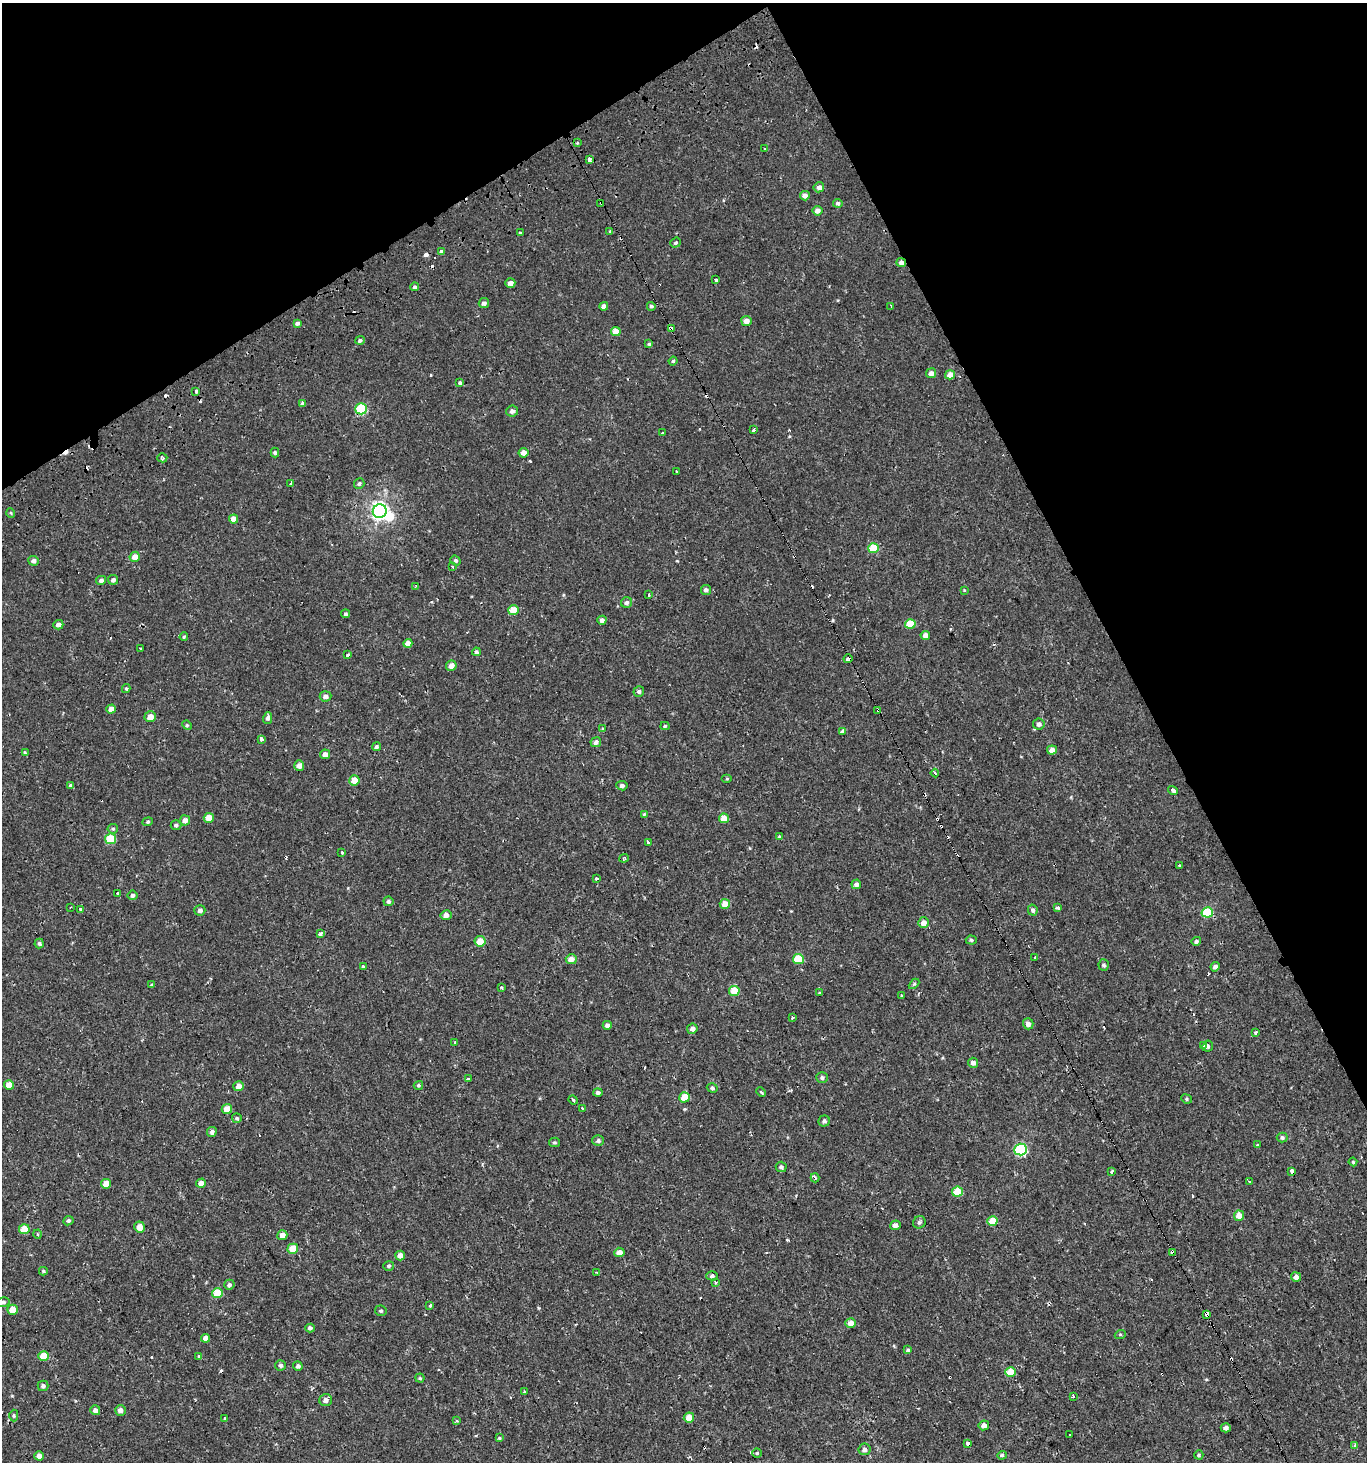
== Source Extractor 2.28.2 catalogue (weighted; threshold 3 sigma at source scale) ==
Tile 3 of 4 x 4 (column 3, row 1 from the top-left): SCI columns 2847-4211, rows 4440-5899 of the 5776 x 5899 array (HDU 1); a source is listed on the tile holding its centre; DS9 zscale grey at full resolution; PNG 1369 x 1464 px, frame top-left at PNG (2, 3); each listed source drawn as its Kron ellipse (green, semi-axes under 4 px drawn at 4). Shown black and unused: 26% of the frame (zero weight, under 2 of 3 exposures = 3% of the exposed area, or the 3 px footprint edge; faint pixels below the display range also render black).
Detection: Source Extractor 2.28.2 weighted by HDU 2 'WHT'; one run over the whole footprint, this tile lists its part. Background 6.84e-04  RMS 0.0024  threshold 0.011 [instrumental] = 3 sigma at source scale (4.5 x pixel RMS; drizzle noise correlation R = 1.50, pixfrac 1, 0.0396/0.0396 arcsec/px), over >= 5 px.
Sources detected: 277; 1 inside a brighter object's white glare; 40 cosmic-ray / hot-pixel residue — neither listed nor drawn; the other 236 listed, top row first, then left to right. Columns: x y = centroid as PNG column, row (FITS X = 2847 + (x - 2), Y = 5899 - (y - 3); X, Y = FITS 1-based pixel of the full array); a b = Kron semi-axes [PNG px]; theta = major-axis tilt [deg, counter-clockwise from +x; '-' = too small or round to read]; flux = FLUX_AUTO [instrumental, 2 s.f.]
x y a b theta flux
577 143 4 4 - 0.25
765 149 3 3 - 2.8
589 160 4 3 - 2.4
819 187 5 5 - 1.1
805 196 5 4 - 1.3
601 203 4 3 - 0.3
838 203 5 4 - 0.62
817 211 5 5 - 1.4
610 232 4 3 - 1.2
520 233 3 2 - 0.32
675 243 5 5 - 0.4
441 252 4 4 - 0.5
901 262 5 4 - 0.98
715 280 3 3 - 2.1
510 283 5 4 - 1.5
415 287 4 4 - 0.49
484 303 5 5 - 0.8
604 306 4 4 - 0.96
651 306 4 4 - 0.44
891 306 3 3 - 0.22
746 321 5 5 - 1.7
297 323 4 4 - 0.57
671 329 4 3 - 5.2
616 332 5 4 - 2.5
360 340 4 4 - 0.5
649 344 4 4 - 0.35
673 361 4 4 - 0.35
931 373 5 5 - 1.2
950 375 5 4 - 2.3
460 383 3 3 - 0.77
196 391 3 3 - 0.77
302 404 4 3 - 1.3
361 409 6 5 - 14
512 411 6 5 - 0.86
754 430 3 3 - 0.38
663 433 3 3 - 0.68
275 453 5 3 - 0.4
524 453 5 5 - 1.6
162 458 5 4 - 0.58
676 471 3 3 - 0.88
291 483 3 3 - 4.3
359 484 5 5 - 0.47
380 511 7 6 - 94
11 513 5 3 - 0.26
234 519 4 4 - 2
873 548 5 5 - 6.1
135 557 5 5 - 1.7
455 560 5 4 - 0.52
34 561 5 5 - 0.93
453 567 3 3 - 0.3
101 580 5 4 - 0.71
113 580 5 5 - 0.64
416 586 4 2 - 0.2
706 590 5 5 - 0.73
964 590 4 3 - 0.2
649 594 3 2 - 0.38
627 603 5 5 - 0.68
514 610 5 5 - 3.9
345 614 4 4 - 0.42
602 620 4 4 - 0.82
910 624 5 5 - 5.6
58 625 5 4 - 1
925 635 5 4 - 1.4
184 637 4 3 - 0.29
408 643 5 4 - 1.7
140 649 3 3 - 2.6
476 652 4 4 - 0.46
347 655 3 3 - 1.5
848 659 4 4 - 0.94
451 666 5 5 - 1.7
126 688 4 4 - 0.3
639 691 5 5 - 0.53
325 696 6 5 - 0.98
111 709 5 4 - 1.3
878 710 3 3 - 0.86
150 717 6 5 - 1.9
268 718 6 4 74 0.73
1039 724 6 5 - 0.95
187 725 5 4 - 0.32
665 726 4 4 - 0.37
603 729 3 3 - 0.28
842 731 4 3 - 1.5
261 739 4 3 - 2.1
596 742 5 4 - 0.95
376 747 4 4 - 0.49
1052 750 5 4 - 2.1
25 753 4 3 - 0.95
325 754 5 4 - 1.2
299 766 5 5 - 1.3
935 773 4 2 - 0.3
727 779 5 3 - 0.24
354 780 5 5 - 3.1
71 786 4 4 - 0.65
622 786 5 4 - 0.71
1173 790 5 4 - 1.5
644 814 4 4 - 0.22
209 818 5 5 - 3.3
724 818 5 5 - 3.3
185 820 5 5 - 1.4
148 822 5 4 - 0.37
176 825 5 4 - 0.42
113 829 5 5 - 0.37
780 836 3 3 - 0.85
111 839 5 5 - 9.1
648 842 3 3 - 16
341 852 3 2 - 0.64
624 858 5 3 - 0.39
1179 865 3 2 - 0.27
596 878 4 3 - 0.78
856 884 5 4 - 0.84
118 893 3 3 - 4.3
132 895 5 4 - 0.62
388 901 5 5 - 0.48
725 904 5 5 - 2.8
70 907 3 3 - 0.22
1057 907 4 3 - 1.2
80 910 3 3 - 1.7
200 910 5 5 - 0.78
1033 910 5 5 - 0.59
1207 912 5 5 - 11
446 915 5 5 - 1.5
923 923 5 5 - 1.4
320 934 4 3 - 0.92
971 940 5 4 - 0.42
480 941 5 5 - 3.1
1196 941 5 4 - 0.49
39 943 5 4 - 0.48
1035 958 3 3 - 3.1
571 959 5 5 - 1.8
798 959 5 5 - 8.2
1104 965 5 5 - 0.54
363 966 3 3 - 0.49
1215 967 5 4 - 0.93
914 984 6 4 44 0.34
152 985 3 3 - 0.37
501 987 4 3 - 0.44
734 991 5 5 - 5.6
820 993 4 3 - 0.27
901 995 3 3 - 0.97
792 1018 3 3 - 1.3
1028 1024 5 5 - 1.1
607 1025 4 4 - 0.82
692 1029 5 5 - 0.97
1256 1032 3 3 - 1.4
455 1042 3 2 - 0.18
1203 1045 3 3 - 0.61
1208 1046 6 5 - 0.56
973 1063 5 5 - 1
822 1077 6 5 - 0.53
468 1079 3 3 - 2.8
9 1085 5 5 - 2.7
418 1085 5 4 - 0.31
239 1086 5 5 - 1.3
712 1088 5 4 - 0.44
761 1092 5 3 - 0.27
598 1093 4 4 - 0.62
684 1097 5 5 - 3.8
1186 1099 5 4 - 0.35
573 1100 5 3 - 0.32
582 1108 3 2 - 0.77
227 1109 5 5 - 2.4
237 1118 5 5 - 0.39
824 1121 5 5 - 0.6
212 1132 5 4 - 0.66
1282 1137 5 5 - 0.49
598 1141 6 5 - 0.58
554 1142 5 4 - 0.35
1257 1145 3 3 - 1.6
1021 1150 6 6 - 27
1353 1162 4 4 - 0.3
781 1167 5 5 - 0.55
1111 1171 3 3 - 1.9
1292 1171 4 3 - 4.8
815 1178 4 3 - 0.5
1249 1182 3 2 - 0.28
201 1183 5 4 - 1.7
106 1184 5 5 - 2.4
957 1192 5 5 - 6.1
1239 1216 5 5 - 2.5
68 1221 5 4 - 0.49
992 1221 5 4 - 4.1
919 1222 6 6 - 0.59
896 1225 5 5 - 0.93
140 1227 5 5 - 2.2
24 1229 5 5 - 5.2
38 1234 4 3 - 0.28
282 1235 5 5 - 1.5
293 1249 5 5 - 5
619 1252 5 5 - 1.7
1173 1252 4 3 - 5.8
400 1255 5 5 - 1.3
389 1266 5 5 - 0.43
43 1271 4 4 - 0.33
597 1273 3 2 - 0.42
712 1276 5 4 - 0.5
1296 1277 5 4 - 1.1
716 1282 4 3 - 0.44
229 1285 5 5 - 0.61
217 1293 5 5 - 6.6
3 1302 6 5 - 0.5
430 1305 3 3 - 1.5
12 1310 5 5 - 3.4
381 1311 6 5 - 0.4
1207 1314 4 3 - 8.6
851 1323 5 5 - 1.8
310 1328 4 4 - 0.58
1120 1335 5 3 - 0.25
206 1338 4 4 - 1.4
908 1350 4 4 - 0.35
43 1356 5 5 - 4.2
198 1357 4 3 - 0.65
280 1365 5 5 - 0.53
298 1366 4 4 - 0.61
1011 1372 5 5 - 4.3
420 1378 4 4 - 0.32
43 1386 5 5 - 0.71
525 1392 3 3 - 1.4
1074 1396 3 3 - 2.1
326 1400 6 6 - 0.96
95 1410 5 5 - 0.84
120 1410 5 5 - 1.1
14 1416 6 4 -89 0.33
689 1417 5 5 - 3
225 1418 4 3 - 1.5
456 1421 3 2 - 0.44
984 1425 5 5 - 1.3
1226 1428 5 4 - 0.86
1070 1435 3 3 - 0.53
499 1438 4 4 - 0.27
968 1443 4 3 - 1.6
1355 1445 4 4 - 0.42
865 1449 6 5 - 0.84
757 1453 4 4 - 0.3
1002 1455 5 4 - 0.4
1199 1455 4 4 - 0.36
39 1456 5 4 - 1.4
Overlapping masked pixels (flux is a lower limit): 9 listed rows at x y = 601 203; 901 262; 671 329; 361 409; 848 659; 878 710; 1173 1252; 1207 1314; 968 1443
Isophote crosses this tile's border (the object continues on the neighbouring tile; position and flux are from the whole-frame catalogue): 1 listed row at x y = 3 1302